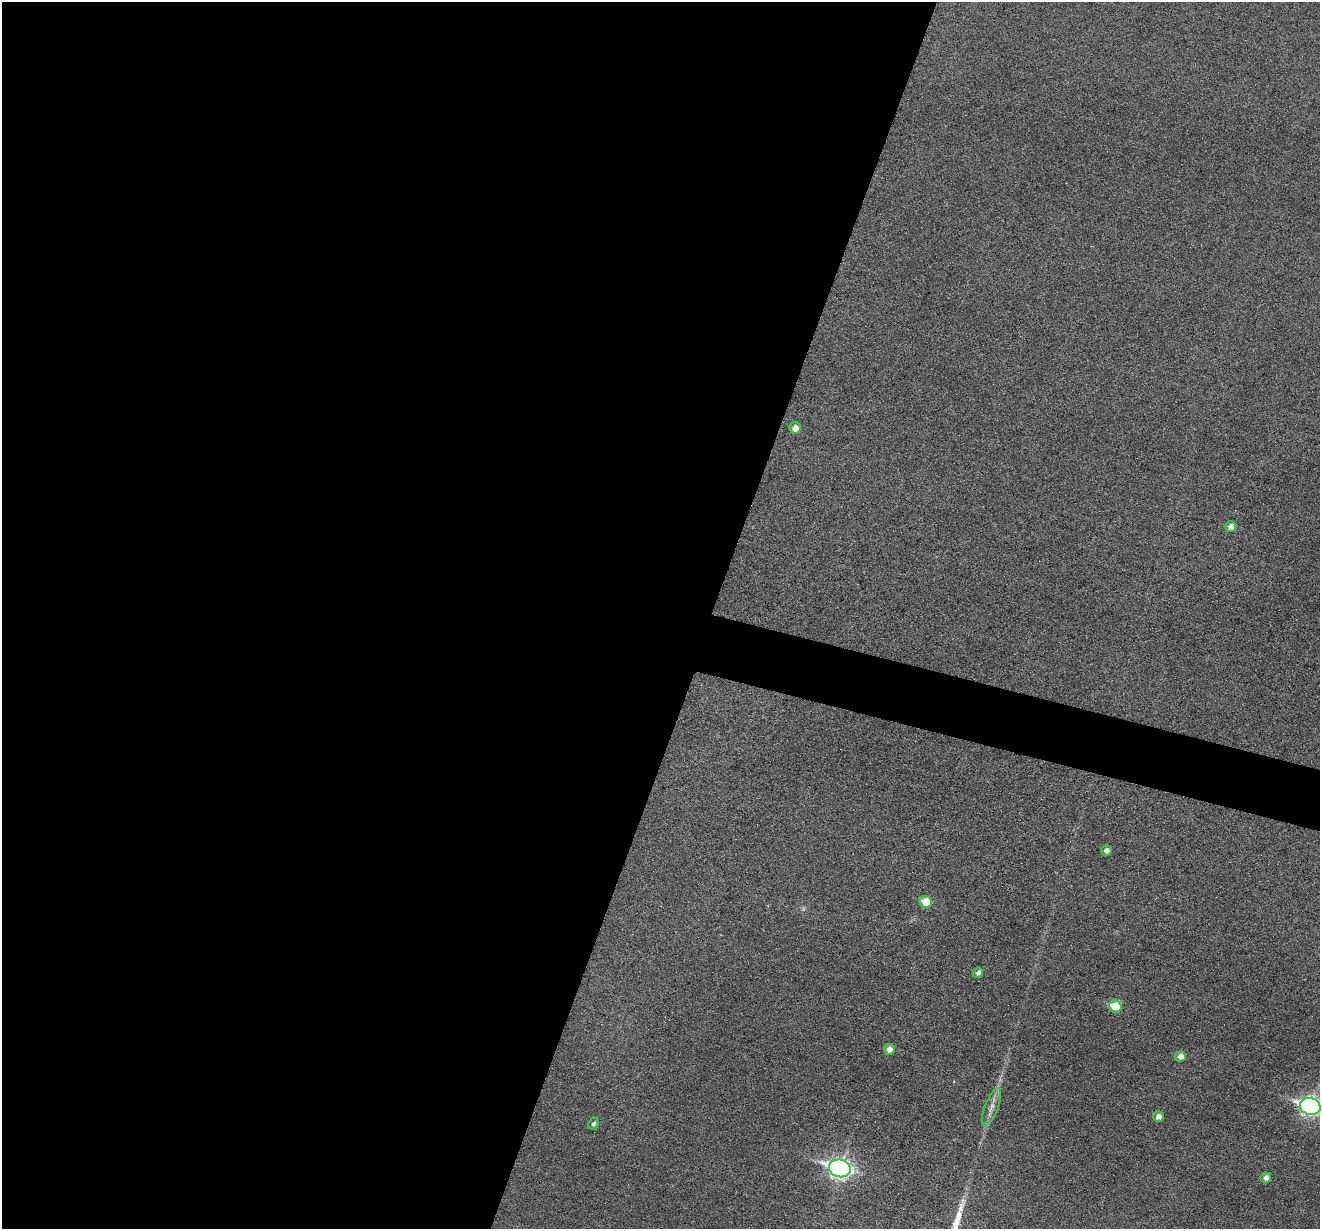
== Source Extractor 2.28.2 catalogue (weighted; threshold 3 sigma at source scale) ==
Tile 5 of 4 x 4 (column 1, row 2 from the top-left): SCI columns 1-1318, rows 2584-3810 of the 5274 x 5295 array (HDU 1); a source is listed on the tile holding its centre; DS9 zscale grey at full resolution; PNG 1322 x 1231 px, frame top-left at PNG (2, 2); each listed source drawn as its Kron ellipse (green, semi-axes under 4 px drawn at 4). Shown black and unused: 56% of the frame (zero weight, under 3 of 6 exposures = <1% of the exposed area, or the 3 px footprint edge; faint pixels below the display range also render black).
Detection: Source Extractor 2.28.2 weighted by HDU 2 'WHT'; one run over the whole footprint, this tile lists its part. Background 0.0453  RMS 0.0056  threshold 0.0229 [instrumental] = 3 sigma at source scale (4.09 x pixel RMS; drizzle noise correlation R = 1.36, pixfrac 0.8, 0.05/0.05 arcsec/px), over >= 5 px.
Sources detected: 15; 1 too faint to see at this stretch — neither listed nor drawn; the other 14 listed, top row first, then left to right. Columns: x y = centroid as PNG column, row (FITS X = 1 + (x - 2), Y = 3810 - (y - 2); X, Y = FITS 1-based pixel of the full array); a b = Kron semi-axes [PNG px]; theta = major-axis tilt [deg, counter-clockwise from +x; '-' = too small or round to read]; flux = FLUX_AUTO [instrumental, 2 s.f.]
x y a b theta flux
795 428 5 5 - 4.5
1231 526 5 5 - 3.2
1106 851 5 5 - 2.7
926 902 6 6 - 13
978 973 5 5 - 2.1
1115 1006 6 6 - 18
889 1049 5 5 - 3.6
1180 1056 5 5 - 3.6
1310 1106 10 8 -15 200
991 1107 20 6 69 4.4
1158 1116 5 5 - 3
594 1124 6 5 - 1.6
840 1168 11 8 -16 250
1266 1178 5 5 - 2.9
Isophote crosses this tile's border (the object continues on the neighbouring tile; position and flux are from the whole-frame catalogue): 1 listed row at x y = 1310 1106